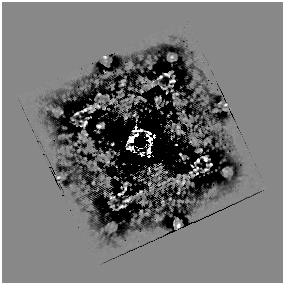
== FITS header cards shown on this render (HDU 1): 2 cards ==
NAXIS1  =                  281 /
NAXIS2  =                  281 /

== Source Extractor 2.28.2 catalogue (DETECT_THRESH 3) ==
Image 281 x 281 px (HDU 1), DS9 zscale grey, 1 PNG px = 1 image px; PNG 285 x 285 px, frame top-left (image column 1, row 281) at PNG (2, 2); no overlay
Background 0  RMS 11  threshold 34.2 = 3 sigma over >= 5 px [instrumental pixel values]
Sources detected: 18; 7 with non-positive FLUX_AUTO (blend fragments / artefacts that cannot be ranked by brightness) are not listed; the other 11 listed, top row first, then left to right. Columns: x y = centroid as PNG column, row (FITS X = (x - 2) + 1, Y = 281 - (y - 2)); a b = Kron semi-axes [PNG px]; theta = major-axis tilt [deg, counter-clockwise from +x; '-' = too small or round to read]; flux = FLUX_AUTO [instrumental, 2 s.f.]
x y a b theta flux
172 81 5 2 - 690
84 110 5 2 - 790
85 123 5 2 - 1000
99 126 3 3 - 910
135 127 2 2 - 470
136 135 4 2 - 2000
142 154 4 3 - 660
205 159 4 2 - 1100
198 160 3 2 - 800
119 194 2 2 - 610
178 225 3 2 - 910
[7 non-positive-flux detections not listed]